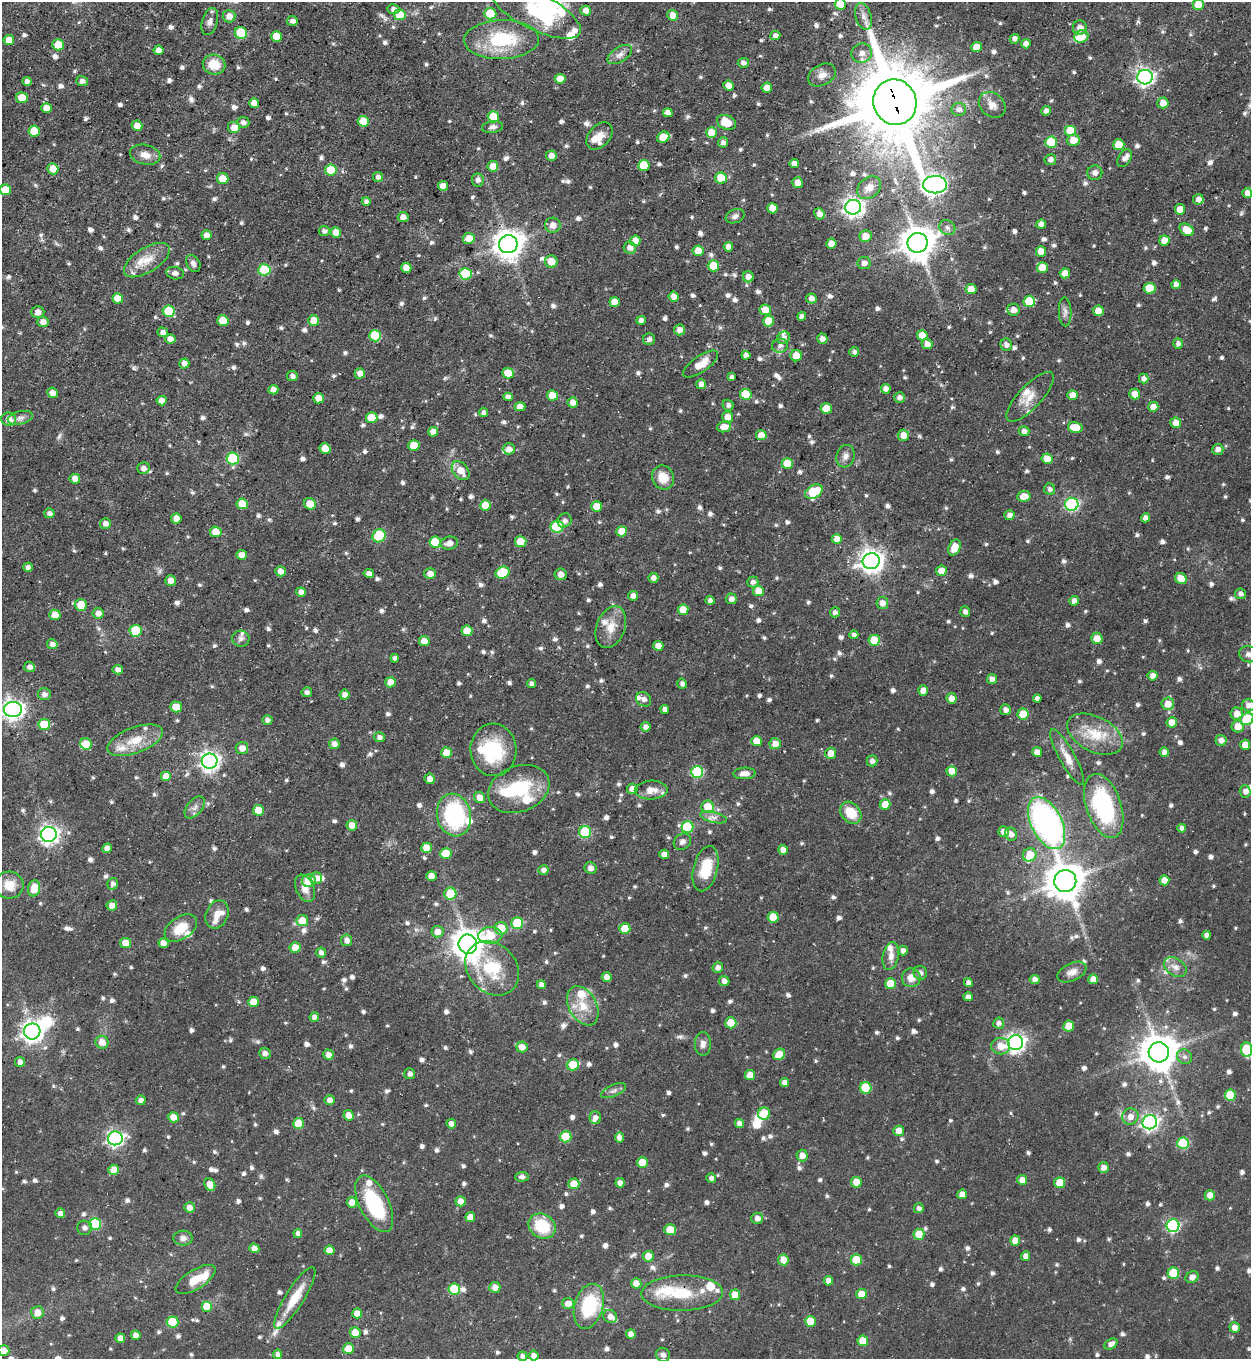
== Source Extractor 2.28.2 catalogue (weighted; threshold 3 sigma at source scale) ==
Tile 11 of 4 x 4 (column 3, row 3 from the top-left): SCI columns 2772-4020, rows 1359-2715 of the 5415 x 5430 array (HDU 1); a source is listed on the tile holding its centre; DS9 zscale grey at full resolution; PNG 1253 x 1361 px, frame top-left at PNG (2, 2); each listed source drawn as its Kron ellipse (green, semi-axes under 4 px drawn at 4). Shown black and unused: <1% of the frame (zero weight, under 3 of 5 exposures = <1% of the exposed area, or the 3 px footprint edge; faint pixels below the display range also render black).
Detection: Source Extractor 2.28.2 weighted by HDU 2 'WHT'; one run over the whole footprint, this tile lists its part. Background 0.0433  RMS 0.004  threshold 0.0181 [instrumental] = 3 sigma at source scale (4.5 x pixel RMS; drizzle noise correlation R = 1.50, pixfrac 1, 0.05/0.05 arcsec/px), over >= 5 px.
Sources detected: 1031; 6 inside a brighter object's white glare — neither listed nor drawn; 41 inside a brighter listed object's ellipse — not listed separately; of the other 984, all 500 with FLUX_AUTO >= 1.49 (the completeness limit of this list) listed and drawn (484 fainter detections not listed), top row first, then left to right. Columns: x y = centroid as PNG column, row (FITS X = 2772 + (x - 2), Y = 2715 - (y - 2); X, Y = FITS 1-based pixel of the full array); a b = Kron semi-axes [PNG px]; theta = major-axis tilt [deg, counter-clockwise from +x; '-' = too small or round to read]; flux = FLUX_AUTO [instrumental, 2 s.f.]
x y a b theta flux
840 4 5 5 - 10
1198 5 5 5 - 6.7
393 9 6 5 - 2.1
536 11 50 18 -27 29
586 11 5 5 - 3.1
490 14 6 5 - 14
400 15 6 5 - 12
672 15 5 5 - 3.8
229 16 6 6 - 3.5
863 16 14 8 -73 2.9
210 21 14 7 74 2.2
292 21 5 5 - 1.7
1080 28 7 7 - 3.1
241 33 6 6 - 22
775 35 5 4 - 1.9
277 36 5 5 - 7.1
1081 36 7 6 - 7.4
1015 39 5 4 - 2
9 40 5 5 - 4
502 40 37 19 2 27
1026 44 5 4 - 2.7
58 45 6 5 - 8.1
976 47 5 5 - 5.4
158 50 5 4 - 2.5
862 53 10 9 - 3.2
620 55 14 7 32 2.4
743 63 5 5 - 1.6
214 64 11 10 - 8.4
822 75 15 10 28 3.2
1145 77 7 7 - 160
560 79 5 5 - 4.4
82 81 5 5 - 1.8
27 82 4 4 - 1.9
729 85 5 5 - 3.6
767 88 5 5 - 4.4
22 98 6 5 - 5.3
895 102 23 21 -67 5000
254 103 5 5 - 4.8
1163 103 5 5 - 4.1
992 105 14 11 -42 3.9
47 108 5 5 - 4.2
959 109 7 6 - 2
1046 111 5 4 - 1.8
668 113 5 4 - 3.5
493 117 6 5 - 12
363 121 5 5 - 7.5
243 122 6 5 - 1.7
726 122 10 7 -24 8
137 126 5 5 - 4
493 127 10 6 8 2
234 128 6 6 - 4.7
1070 130 6 5 - 9.3
34 131 6 5 - 9.6
711 132 5 5 - 7
600 136 15 10 49 4.4
663 137 6 5 - 7.2
1073 140 6 5 - 5.5
723 142 5 5 - 1.5
1051 142 6 5 - 18
1119 145 5 5 - 11
145 155 15 10 -13 3.9
551 156 5 5 - 2.4
1125 158 9 6 57 2.2
1050 160 5 5 - 1.7
794 163 4 4 - 2.3
644 165 5 5 - 12
493 166 5 5 - 5.4
53 169 5 5 - 5.3
331 170 6 5 - 12
1095 173 7 7 - 2.2
378 177 5 5 - 1.5
721 178 6 5 - 10
223 179 6 5 - 6.5
478 180 6 6 - 1.8
798 183 5 5 - 3.9
935 185 12 8 1 250
443 186 5 5 - 3.6
869 188 13 10 42 3.7
6 190 5 5 - 7.3
1247 193 5 5 - 2.6
1198 199 5 5 - 2.5
366 201 4 4 - 1.5
853 207 8 7 - 220
772 208 5 5 - 5.6
1180 209 5 5 - 4.3
819 214 6 5 - 2.4
735 216 10 7 23 1.6
403 217 5 5 - 2.5
1041 224 5 4 - 2.2
553 225 8 7 - 2.9
947 228 8 7 - 1.8
1187 230 8 5 -33 6.8
324 231 5 5 - 1.5
336 232 5 5 - 4.6
206 235 5 5 - 3.3
865 236 6 6 - 4.6
469 238 6 5 - 5.2
1164 240 5 5 - 5.3
635 241 5 5 - 6.2
831 243 5 5 - 3.8
917 243 10 10 - 860
508 244 9 9 - 600
728 247 4 4 - 2.6
630 248 6 6 - 2.6
698 251 5 5 - 5.4
1041 251 5 5 - 5.8
147 260 26 12 32 8
551 261 6 6 - 5.3
193 263 9 6 -60 1.6
864 263 6 6 - 2.1
713 266 6 5 - 12
406 268 5 5 - 4.3
1042 268 5 5 - 7.7
264 270 6 6 - 25
175 273 9 6 -10 1.6
1065 273 5 5 - 4.2
466 274 6 5 - 16
748 277 5 5 - 2.9
1176 285 4 4 - 2.2
1150 288 6 5 - 11
971 289 5 5 - 5.2
674 297 5 5 - 3.4
118 298 5 5 - 6.2
811 298 5 5 - 2.3
1029 301 6 5 - 13
614 302 5 5 - 5.1
765 310 6 5 - 5
1013 310 6 6 - 2.8
169 311 6 5 - 16
1098 311 5 5 - 5.8
38 312 6 6 - 2.3
1065 312 14 6 -87 1.9
802 316 4 4 - 1.7
314 320 5 5 - 5.6
641 320 5 4 - 2.2
223 321 6 5 - 7.6
768 321 5 5 - 8.7
43 322 5 5 - 2.7
679 330 5 5 - 2.7
163 332 5 4 - 1.5
922 335 5 5 - 6.2
375 336 6 5 - 22
783 338 6 5 - 1.9
170 339 5 4 - 2.8
649 339 6 6 - 1.7
822 339 5 5 - 2.5
927 344 5 5 - 2.7
1178 344 5 5 - 1.5
1006 345 6 6 - 2
780 346 8 7 - 1.7
854 352 5 5 - 1.5
746 355 4 4 - 2.1
796 356 6 5 - 5.2
184 363 5 5 - 2.6
701 364 20 8 35 6.3
360 373 5 5 - 3.1
508 373 6 5 - 8.1
292 376 5 5 - 1.5
732 377 4 4 - 1.6
1144 378 5 4 - 2.2
701 384 5 5 - 2.5
886 389 5 4 - 2.4
273 390 5 4 - 3
52 393 5 5 - 2.7
746 394 6 5 - 13
1135 394 5 5 - 5
552 395 5 5 - 8
1072 395 5 5 - 3.5
508 397 5 4 - 2.2
899 397 5 5 - 1.9
1030 397 32 11 47 6.2
318 398 5 5 - 5
162 401 5 5 - 3.1
573 402 5 5 - 3.1
728 405 5 5 - 1.6
520 407 5 4 - 3.8
1153 407 5 5 - 4
826 408 5 5 - 6.9
484 413 5 4 - 1.7
728 417 5 5 - 4.4
20 418 13 6 13 2
372 418 6 5 - 9.1
9 419 7 6 - 3.5
1176 423 5 5 - 3.2
724 427 7 5 12 4.9
1075 427 7 5 -11 7.5
1024 431 5 5 - 2.2
433 432 5 5 - 3.9
761 435 5 5 - 5.3
903 435 6 5 - 4
414 446 5 5 - 9.3
325 448 5 5 - 6.3
509 449 6 5 - 2.7
1218 449 6 5 - 2
845 456 11 9 74 2.3
233 458 6 6 - 31
1047 459 5 5 - 4.8
787 463 5 5 - 8
143 468 6 6 - 1.9
461 471 10 7 -49 5.6
663 478 12 11 - 6.8
75 479 5 5 - 3.1
1050 489 6 5 - 1.5
814 492 9 6 30 21
1024 496 7 5 6 5.1
242 504 5 5 - 8.1
310 504 6 5 - 6.4
1072 504 7 6 - 67
486 505 5 5 - 7.9
597 506 5 5 - 6.3
49 513 5 5 - 1.7
1009 515 5 5 - 2.2
176 518 5 5 - 3.8
1145 518 4 4 - 2
564 520 7 6 - 1.8
105 524 5 5 - 2.2
557 526 6 6 - 32
622 531 5 5 - 5.9
216 532 6 5 - 5.7
379 536 7 6 - 24
837 539 5 5 - 3.9
435 542 6 5 - 14
521 542 6 5 - 8.9
449 543 9 6 11 2.8
954 547 8 5 63 6.4
242 555 5 5 - 4.3
871 561 8 8 - 340
28 567 5 4 - 1.6
280 571 5 5 - 2.6
941 571 5 5 - 4.1
369 573 5 4 - 2
502 573 7 6 - 17
430 574 6 5 - 2.9
561 574 6 6 - 2.3
653 578 5 5 - 1.9
1181 579 6 5 - 6.7
171 580 5 5 - 3.1
753 582 5 5 - 1.6
758 591 5 5 - 6.1
301 592 5 4 - 2.4
1240 594 5 5 - 1.9
633 596 5 4 - 2.5
731 599 5 5 - 2.3
710 600 4 4 - 1.7
1074 601 5 4 - 2.1
882 603 6 6 - 2.9
81 605 6 6 - 8.4
683 610 5 5 - 5.6
965 611 5 5 - 1.6
835 612 5 5 - 1.6
98 613 5 5 - 2.8
55 615 5 5 - 5.7
611 627 22 14 68 6.6
136 631 6 6 - 21
467 631 5 5 - 7.6
854 635 4 4 - 1.5
1097 638 6 5 - 3.8
241 639 8 8 - 1.5
874 640 6 5 - 13
424 641 5 5 - 4.2
52 644 5 5 - 2
658 646 5 5 - 3.8
1249 654 10 8 -14 1.8
395 658 4 4 - 1.6
29 667 5 5 - 1.9
118 670 5 4 - 2.4
1153 676 5 4 - 2.9
992 679 5 5 - 2
390 682 5 5 - 4.2
531 684 4 4 - 1.8
682 684 5 4 - 1.5
923 690 5 5 - 3.5
307 692 5 5 - 1.5
44 694 6 6 - 2
345 695 5 5 - 2.5
951 698 5 5 - 2.9
1037 698 4 4 - 1.8
644 699 8 6 -37 1.6
1168 704 6 6 - 4.6
1248 705 6 6 - 2.1
176 707 6 5 - 6.3
665 709 4 4 - 1.9
13 710 9 7 3 230
1005 710 5 5 - 1.8
1023 714 5 5 - 10
1237 714 6 6 - 4.1
1247 719 7 5 30 20
267 720 5 5 - 1.8
1172 722 5 5 - 4.6
44 724 6 5 - 15
1238 726 6 6 - 4.8
645 727 5 5 - 2.1
1095 734 30 17 -27 14
379 737 5 5 - 1.5
135 740 29 12 20 9.8
1221 740 5 5 - 2.4
756 741 5 5 - 5.1
86 744 6 5 - 7.7
334 744 5 5 - 2.4
775 744 6 5 - 3.6
1245 745 5 5 - 4.9
242 748 6 6 - 3.3
493 750 26 23 -86 24
1037 752 5 5 - 3.8
1164 752 5 4 - 2.1
446 753 5 5 - 6.8
831 753 5 5 - 4.4
1067 757 31 8 -61 5.5
210 761 8 7 - 200
872 761 5 5 - 1.8
952 771 5 5 - 6.9
697 772 6 6 - 38
745 773 11 5 2 2.5
166 776 5 5 - 5.3
429 779 5 5 - 2.5
519 789 31 23 21 24
632 789 5 5 - 3.6
651 790 16 9 2 4.3
1245 791 6 5 - 1.7
480 797 6 5 - 3.8
885 804 5 5 - 6.7
1104 806 33 17 -71 46
195 807 13 7 50 2.1
708 807 6 6 - 8.3
258 810 5 5 - 7.1
851 813 12 9 -50 9.6
454 815 21 17 -78 44
714 817 14 5 -14 2.1
1047 823 28 15 -64 130
352 825 5 5 - 4.2
687 827 6 6 - 22
1182 828 4 4 - 1.8
585 832 6 6 - 26
1003 832 5 5 - 2.2
49 834 8 7 - 190
1011 834 7 5 -65 2.1
682 842 9 7 38 1.7
107 848 5 4 - 2.3
426 848 5 5 - 5.8
783 850 5 5 - 2.7
446 854 6 5 - 13
664 854 5 4 - 3
1030 855 7 6 - 7.3
590 868 6 5 - 2.4
706 869 23 12 75 12
543 870 5 4 - 1.8
431 876 5 5 - 4.1
316 878 6 5 - 2.6
1164 880 5 5 - 4.4
309 881 7 6 - 7.2
1065 881 11 11 - 1000
113 884 6 5 - 1.6
9 885 14 13 - 6.4
34 888 8 6 76 7.4
305 888 14 9 -66 3.7
450 894 6 6 - 11
112 905 5 5 - 3.1
217 914 14 11 67 3.9
773 917 5 5 - 8.4
302 921 6 5 - 6.8
517 923 6 5 - 17
181 928 18 11 35 9
501 928 6 6 - 7.6
625 929 5 5 - 8.4
437 932 6 5 - 3.4
490 935 12 8 3 11
1207 935 4 4 - 2.1
347 940 6 5 - 2.5
126 943 5 5 - 5.5
164 943 5 5 - 3.9
468 944 9 9 - 700
295 947 5 5 - 4.7
903 951 5 4 - 1.9
321 953 5 5 - 1.8
891 956 14 8 79 3.2
1175 967 12 8 -35 3.1
492 968 30 24 -47 20
718 968 5 5 - 2.1
1072 972 15 8 26 3
920 973 7 6 - 1.8
607 977 5 4 - 3
911 978 9 9 - 4.2
1035 979 5 4 - 2.3
1093 979 5 5 - 4.9
724 981 5 5 - 2.4
968 983 4 4 - 2.1
891 984 5 5 - 11
541 985 4 4 - 2.2
968 997 4 4 - 2
253 1002 5 5 - 6.9
583 1006 21 13 -61 8.8
314 1017 5 4 - 2.3
731 1023 5 5 - 11
999 1023 5 5 - 1.7
1069 1026 5 5 - 7.2
32 1031 8 8 - 270
102 1042 7 6 - 3.8
1015 1043 7 7 - 200
703 1044 12 8 -90 2.3
1001 1046 9 8 - 4.6
522 1047 5 5 - 3.4
1247 1050 7 5 -83 21
1159 1052 10 10 - 1000
265 1053 6 5 - 2
779 1054 6 5 - 6.3
328 1055 5 5 - 2.5
1185 1057 8 7 - 1.6
20 1062 5 5 - 2.3
573 1065 6 5 - 9.9
410 1074 5 5 - 1.5
750 1075 5 5 - 5.4
784 1083 4 4 - 2.4
866 1088 6 5 - 17
614 1091 13 5 23 1.7
1230 1095 5 5 - 16
141 1100 5 4 - 2.3
329 1100 5 5 - 2.1
764 1113 6 6 - 9
349 1115 5 5 - 5.1
173 1117 5 5 - 4
595 1117 6 5 - 2.1
1130 1117 8 8 - 3.1
1150 1122 7 7 - 140
298 1123 5 5 - 9.6
739 1123 4 4 - 2.6
451 1124 5 4 - 2.2
899 1131 5 5 - 3.8
566 1137 5 5 - 14
115 1138 7 7 - 130
619 1138 5 4 - 2.7
1183 1143 6 6 - 26
802 1155 6 5 - 3
642 1163 5 5 - 9.4
1103 1167 5 5 - 2.8
114 1170 5 5 - 5.3
522 1177 6 5 - 1.5
711 1178 5 4 - 1.7
1022 1180 5 5 - 3.5
856 1182 5 5 - 6.8
620 1183 4 4 - 2.4
1060 1183 5 5 - 10
210 1184 6 5 - 3.7
574 1184 5 5 - 8
962 1194 5 5 - 3.3
1210 1195 5 5 - 3.6
461 1201 5 5 - 3.9
352 1203 5 5 - 4.8
374 1204 31 14 -64 29
189 1207 5 5 - 2.8
919 1208 5 5 - 1.5
60 1213 5 4 - 2.1
470 1217 5 5 - 4.2
757 1218 6 5 - 2.2
95 1224 6 6 - 28
542 1226 14 12 -33 16
1173 1226 6 6 - 57
84 1228 7 7 - 1.6
670 1230 5 5 - 9
298 1233 4 4 - 1.8
919 1234 5 5 - 9.8
183 1238 9 7 0 2.3
1015 1241 5 5 - 4.9
254 1248 5 4 - 3.1
329 1250 5 5 - 3.9
648 1256 5 5 - 5.2
1026 1256 5 4 - 2.8
783 1260 5 5 - 5.4
856 1260 5 5 - 13
1173 1273 5 5 - 17
1192 1277 7 5 28 2.4
196 1279 23 9 31 7.2
828 1281 5 4 - 3
636 1283 5 5 - 4.7
495 1287 5 5 - 3.2
454 1289 6 5 - 20
682 1293 41 17 1 17
861 1294 5 5 - 7
735 1295 5 5 - 7.5
295 1298 36 9 58 10
568 1303 6 5 - 3.8
207 1306 5 5 - 9.2
589 1306 23 14 73 27
37 1312 6 6 - 3.6
357 1313 5 5 - 4.6
610 1316 7 6 - 2.9
810 1321 5 5 - 9
172 1322 6 5 - 14
1235 1328 5 5 - 3.6
355 1333 5 5 - 7.1
631 1334 5 5 - 3.3
136 1335 5 4 - 2.5
120 1338 5 4 - 2.9
863 1341 5 5 - 8
1111 1344 7 5 34 2.2
348 1349 5 5 - 6.9
4 1350 5 5 - 3.7
278 1354 4 4 - 1.8
663 1355 7 6 - 1.9
522 1356 5 4 - 1.5
534 1356 5 5 - 2.8
Overlapping masked pixels (flux is a lower limit): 1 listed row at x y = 895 102
Isophote crosses this tile's border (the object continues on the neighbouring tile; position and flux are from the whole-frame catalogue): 9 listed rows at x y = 840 4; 1198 5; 536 11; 1249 654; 1248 705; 13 710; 1247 719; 1247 1050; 4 1350